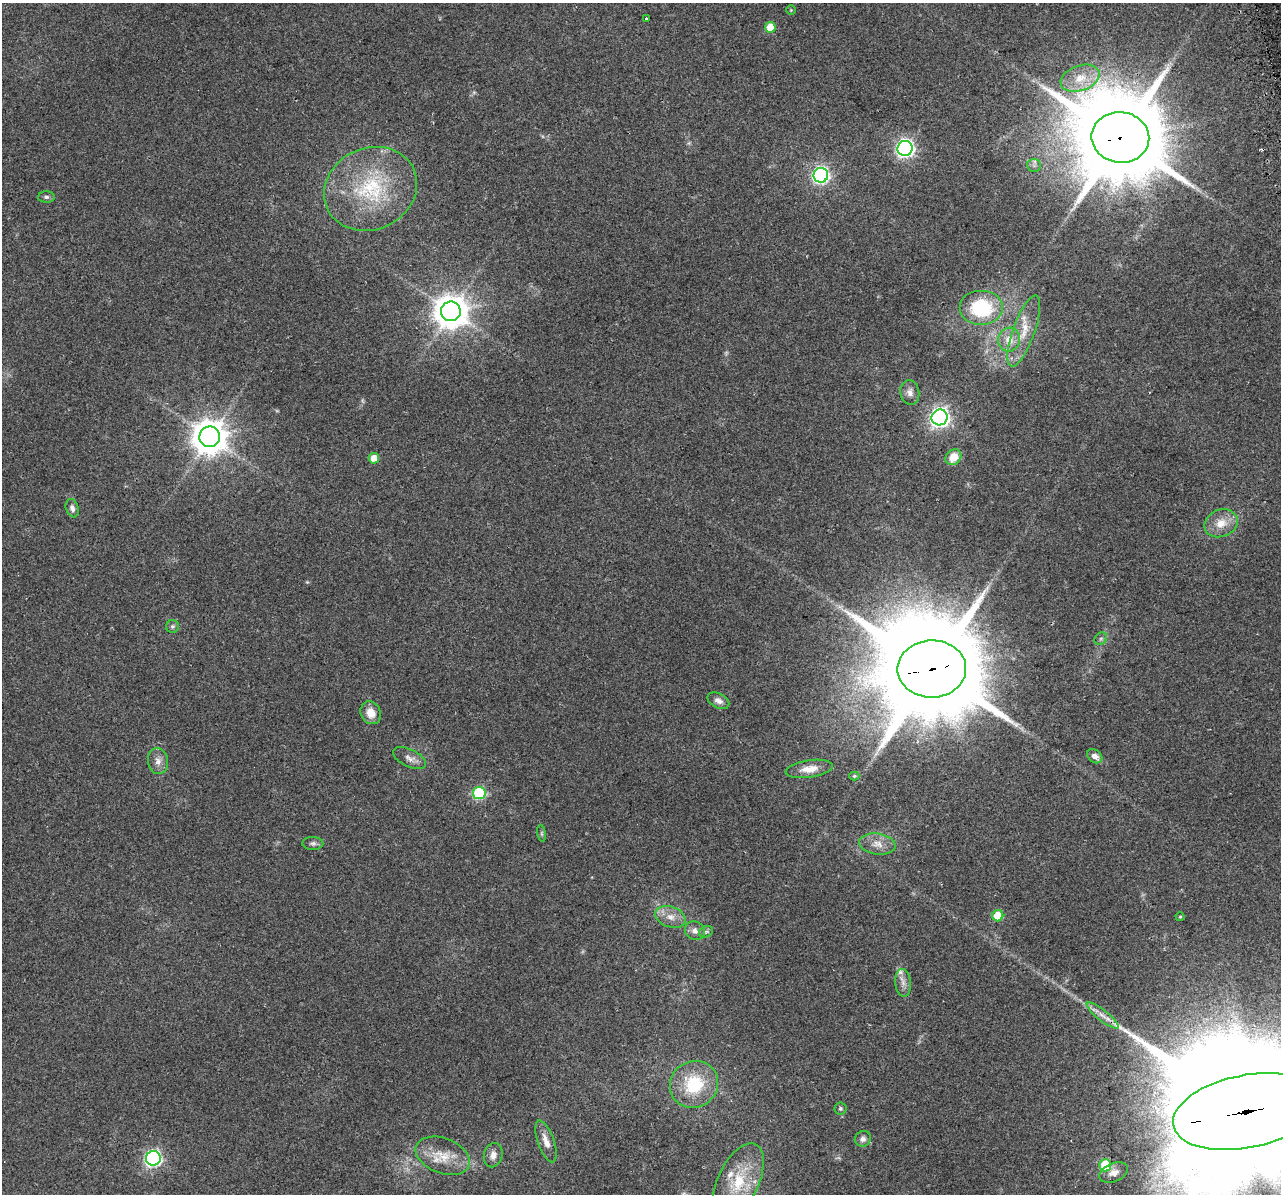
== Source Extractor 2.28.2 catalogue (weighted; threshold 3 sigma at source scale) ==
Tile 10 of 4 x 4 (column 2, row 3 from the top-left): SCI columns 1312-2590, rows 1294-2485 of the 5178 x 4923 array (HDU 1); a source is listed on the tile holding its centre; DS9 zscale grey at full resolution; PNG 1283 x 1196 px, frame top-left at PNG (2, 3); each listed source drawn as its Kron ellipse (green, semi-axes under 4 px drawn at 4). Shown black and unused: <1% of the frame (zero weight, under 2 of 3 exposures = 2% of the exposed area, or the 3 px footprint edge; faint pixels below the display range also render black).
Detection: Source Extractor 2.28.2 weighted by HDU 2 'WHT'; one run over the whole footprint, this tile lists its part. Background 0.129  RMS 0.012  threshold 0.0524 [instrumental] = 3 sigma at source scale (4.5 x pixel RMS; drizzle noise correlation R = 1.50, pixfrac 1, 0.0396/0.0396 arcsec/px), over >= 5 px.
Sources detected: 58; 2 too faint to see at this stretch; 1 cosmic-ray / hot-pixel residue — neither listed nor drawn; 2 inside a brighter listed object's ellipse — not listed separately; the other 53 listed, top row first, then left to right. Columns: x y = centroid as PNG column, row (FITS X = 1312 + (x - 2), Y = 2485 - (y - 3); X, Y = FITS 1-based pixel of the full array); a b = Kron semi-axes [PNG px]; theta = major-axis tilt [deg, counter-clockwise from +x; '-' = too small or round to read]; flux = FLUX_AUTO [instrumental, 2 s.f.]
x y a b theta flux
791 10 4 4 - 1.1
647 19 3 3 - 9.2
770 27 5 5 - 24
1080 78 20 12 19 24
1120 137 29 25 -7 18000
905 148 7 7 - 390
1034 165 7 6 - 3.4
821 175 7 7 - 310
371 189 47 40 25 110
46 197 8 5 0 2.7
981 308 22 17 0 80
451 311 10 10 - 2200
1024 331 37 11 70 27
1009 340 12 11 - 15
910 392 12 9 -82 7.1
940 417 8 8 - 500
210 437 10 10 - 2300
953 457 8 7 - 19
374 458 5 5 - 14
72 508 9 6 -72 4.9
1221 523 17 13 23 19
172 626 6 6 - 2.4
1101 639 7 5 45 2.3
932 669 34 28 1 28000
718 701 11 7 -27 6.7
371 713 12 10 -63 14
1095 756 8 6 -38 7.8
409 758 18 8 -25 7.8
158 761 13 10 -81 8.4
809 769 23 8 8 14
854 776 5 4 - 1.6
479 793 6 6 - 110
542 833 8 4 -82 1.9
313 843 10 6 -2 3.5
877 844 18 10 -8 13
998 916 5 5 - 36
670 917 15 10 -20 12
1180 917 4 4 - 1.2
695 931 10 9 - 6.4
706 932 7 5 28 2.7
903 983 14 8 -85 7.2
1102 1015 20 5 -39 9.6
694 1084 24 23 - 61
840 1108 6 6 - 2.3
1246 1111 74 36 11 90000
863 1139 8 7 - 4.7
546 1141 22 8 -71 12
493 1155 12 9 76 8.6
443 1156 28 17 -21 29
153 1158 7 7 - 270
1105 1165 6 6 - 54
1114 1172 15 9 21 7.5
738 1181 41 20 65 54
Overlapping masked pixels (flux is a lower limit): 3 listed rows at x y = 1120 137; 932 669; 1246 1111
Isophote crosses this tile's border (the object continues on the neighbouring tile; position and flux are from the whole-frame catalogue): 1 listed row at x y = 1246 1111